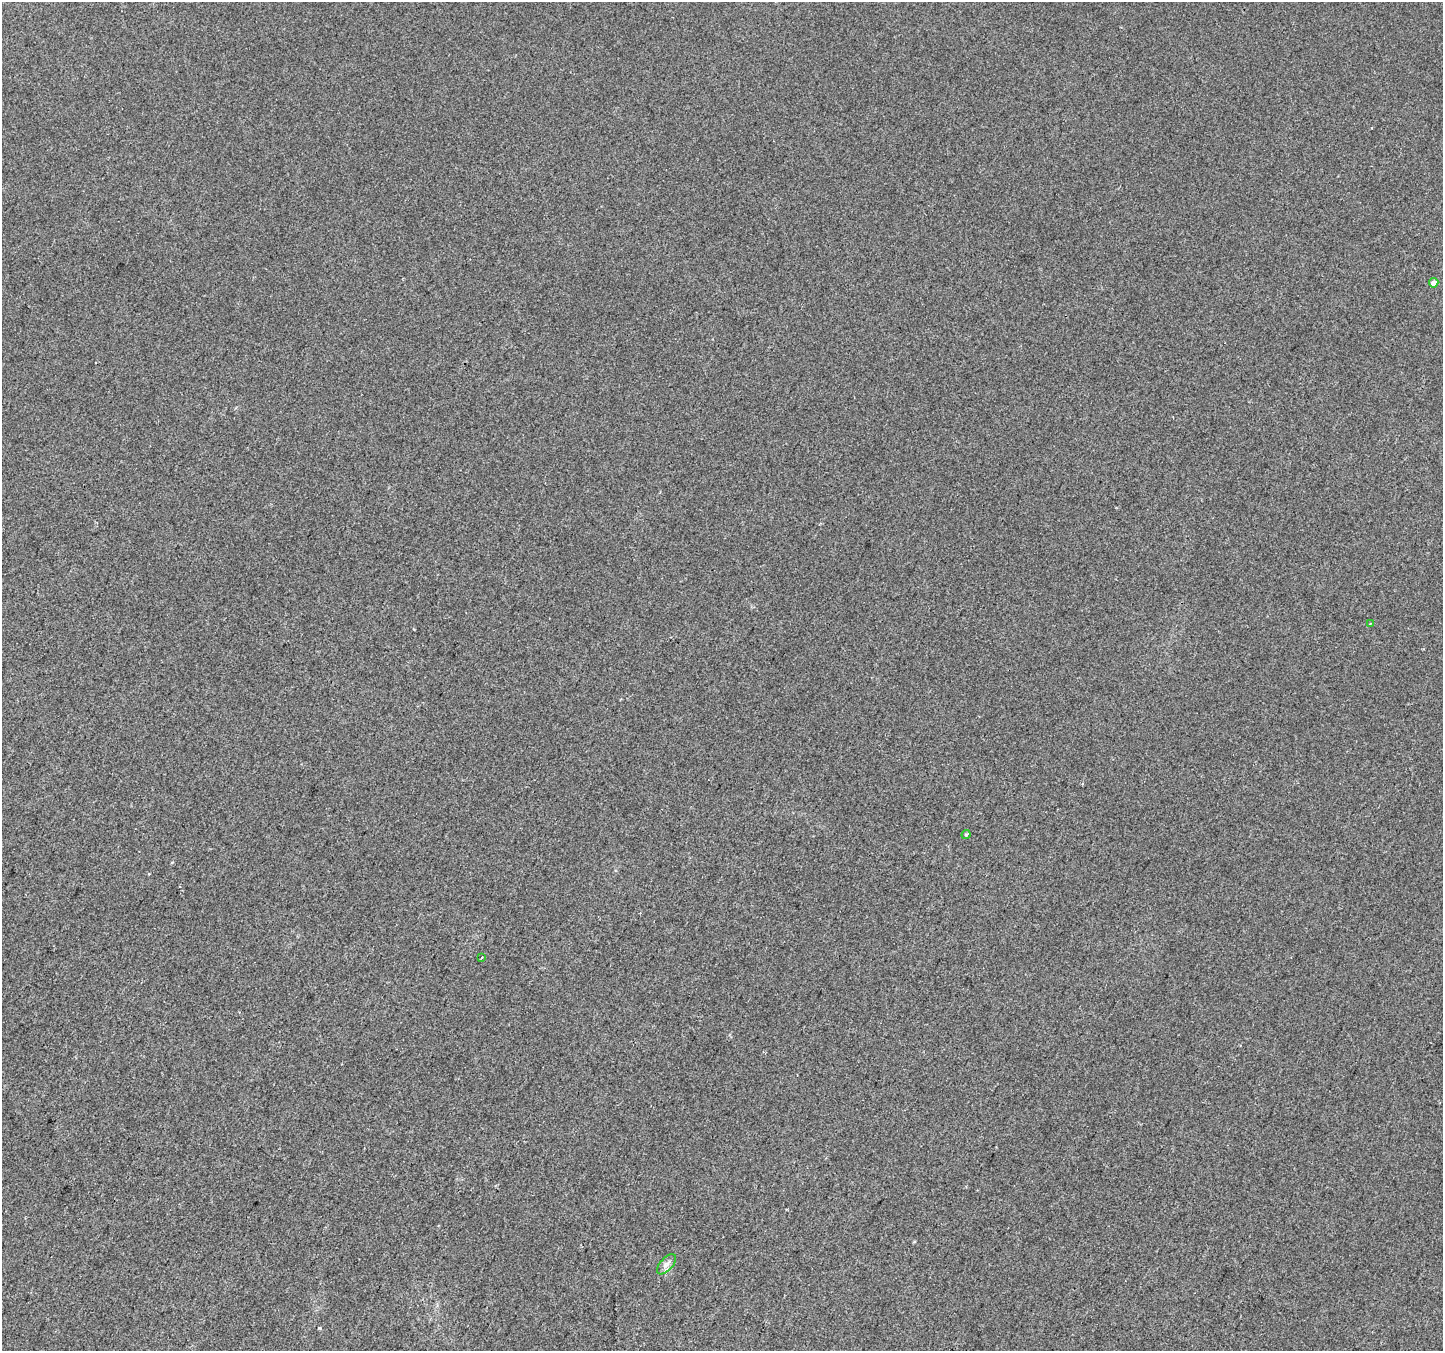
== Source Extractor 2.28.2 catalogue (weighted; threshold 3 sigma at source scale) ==
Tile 7 of 4 x 4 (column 3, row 2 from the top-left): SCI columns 2911-4351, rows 2980-4328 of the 5805 x 5898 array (HDU 1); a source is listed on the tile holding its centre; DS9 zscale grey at full resolution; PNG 1445 x 1353 px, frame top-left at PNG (2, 2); each listed source drawn as its Kron ellipse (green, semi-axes under 4 px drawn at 4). Shown black and unused: <1% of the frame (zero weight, under 2 of 3 exposures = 2% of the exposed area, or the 3 px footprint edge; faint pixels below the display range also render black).
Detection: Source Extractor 2.28.2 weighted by HDU 2 'WHT'; one run over the whole footprint, this tile lists its part. Background 0.0116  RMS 0.0068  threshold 0.0304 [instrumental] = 3 sigma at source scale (4.5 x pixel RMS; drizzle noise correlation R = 1.50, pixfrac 1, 0.0396/0.0396 arcsec/px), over >= 5 px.
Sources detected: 5; all 5 listed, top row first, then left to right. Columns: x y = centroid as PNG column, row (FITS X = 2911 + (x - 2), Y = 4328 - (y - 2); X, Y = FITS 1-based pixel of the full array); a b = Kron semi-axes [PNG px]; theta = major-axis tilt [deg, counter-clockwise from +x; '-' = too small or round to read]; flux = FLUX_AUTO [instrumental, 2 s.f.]
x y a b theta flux
1434 283 4 4 - 4.9
1370 623 4 2 - 0.54
966 835 4 3 - 0.86
482 958 3 2 - 1.1
666 1264 12 6 48 3.2